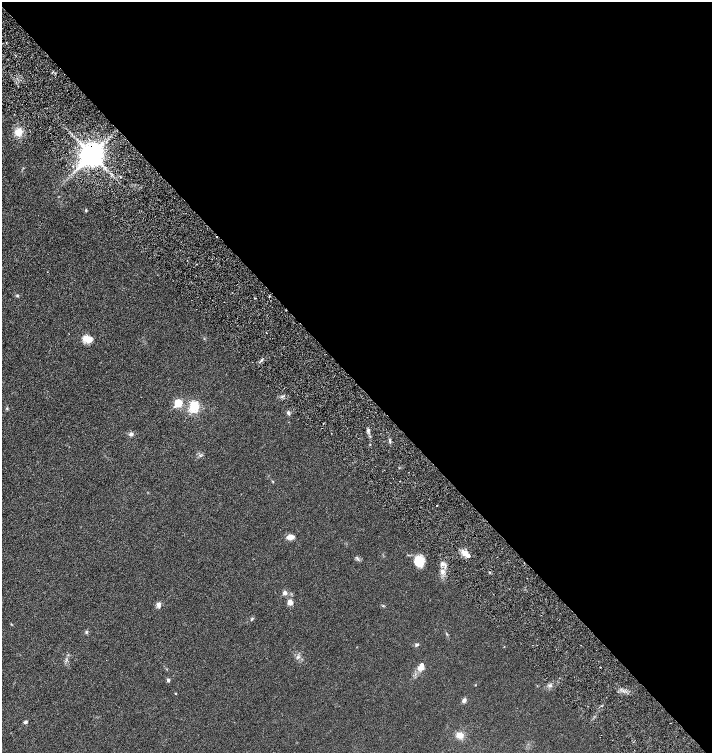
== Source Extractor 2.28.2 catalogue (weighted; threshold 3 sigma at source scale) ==
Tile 8 of 4 x 4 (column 4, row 2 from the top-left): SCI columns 4556-5974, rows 3069-4569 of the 6158 x 6158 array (HDU 1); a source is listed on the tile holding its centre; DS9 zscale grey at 2 x 2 block average (1 PNG px = mean of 2 x 2 image px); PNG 714 x 755 px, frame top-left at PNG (2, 2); no overlay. Shown black and unused: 51% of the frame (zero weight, under 3 of 6 exposures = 1% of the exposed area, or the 3 px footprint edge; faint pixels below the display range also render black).
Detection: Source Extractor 2.28.2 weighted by HDU 2 'WHT'; one run over the whole footprint, this tile lists its part. Background 0.0255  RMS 0.0046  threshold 0.0187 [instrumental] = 3 sigma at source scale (4.09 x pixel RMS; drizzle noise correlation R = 1.36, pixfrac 0.8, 0.05/0.05 arcsec/px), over >= 5 px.
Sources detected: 34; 1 cosmic-ray / hot-pixel residue — not listed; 2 inside a brighter listed object's ellipse — not listed separately; the other 31 listed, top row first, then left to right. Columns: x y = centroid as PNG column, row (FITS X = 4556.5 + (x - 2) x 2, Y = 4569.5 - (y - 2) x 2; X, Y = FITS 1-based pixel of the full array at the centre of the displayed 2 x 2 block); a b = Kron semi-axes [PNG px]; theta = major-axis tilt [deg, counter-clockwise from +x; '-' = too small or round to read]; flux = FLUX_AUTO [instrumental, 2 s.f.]
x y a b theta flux
18 132 10 9 - 9
92 155 7 5 45 1100
120 177 3 2 - 0.64
86 210 3 3 - 0.88
196 264 2 2 - 0.41
17 296 5 3 - 0.97
255 298 3 2 - 0.54
267 333 2 2 - 0.45
87 339 11 8 -31 8.2
178 403 4 3 - 32
194 406 12 9 73 17
288 413 5 4 - 1.9
368 430 7 2 85 1.8
131 434 5 4 - 2.3
437 505 2 2 - 0.6
290 537 9 6 -1 4.7
465 554 7 5 6 4.6
418 561 12 11 - 13
443 572 3 3 - 1.4
285 593 5 4 - 2.9
290 602 7 6 - 3.8
159 605 6 5 - 2.9
252 619 4 3 - 0.84
86 632 4 3 - 1.1
416 645 4 3 - 1.3
421 667 8 6 21 4.7
168 680 5 3 - 1.4
175 694 3 2 - 0.49
464 700 5 4 - 2.7
25 722 5 3 - 1.7
460 735 8 7 - 6.7
Overlapping masked pixels (flux is a lower limit): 1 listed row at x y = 92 155
Diffuse or blended objects may show on this block-average render without a row.